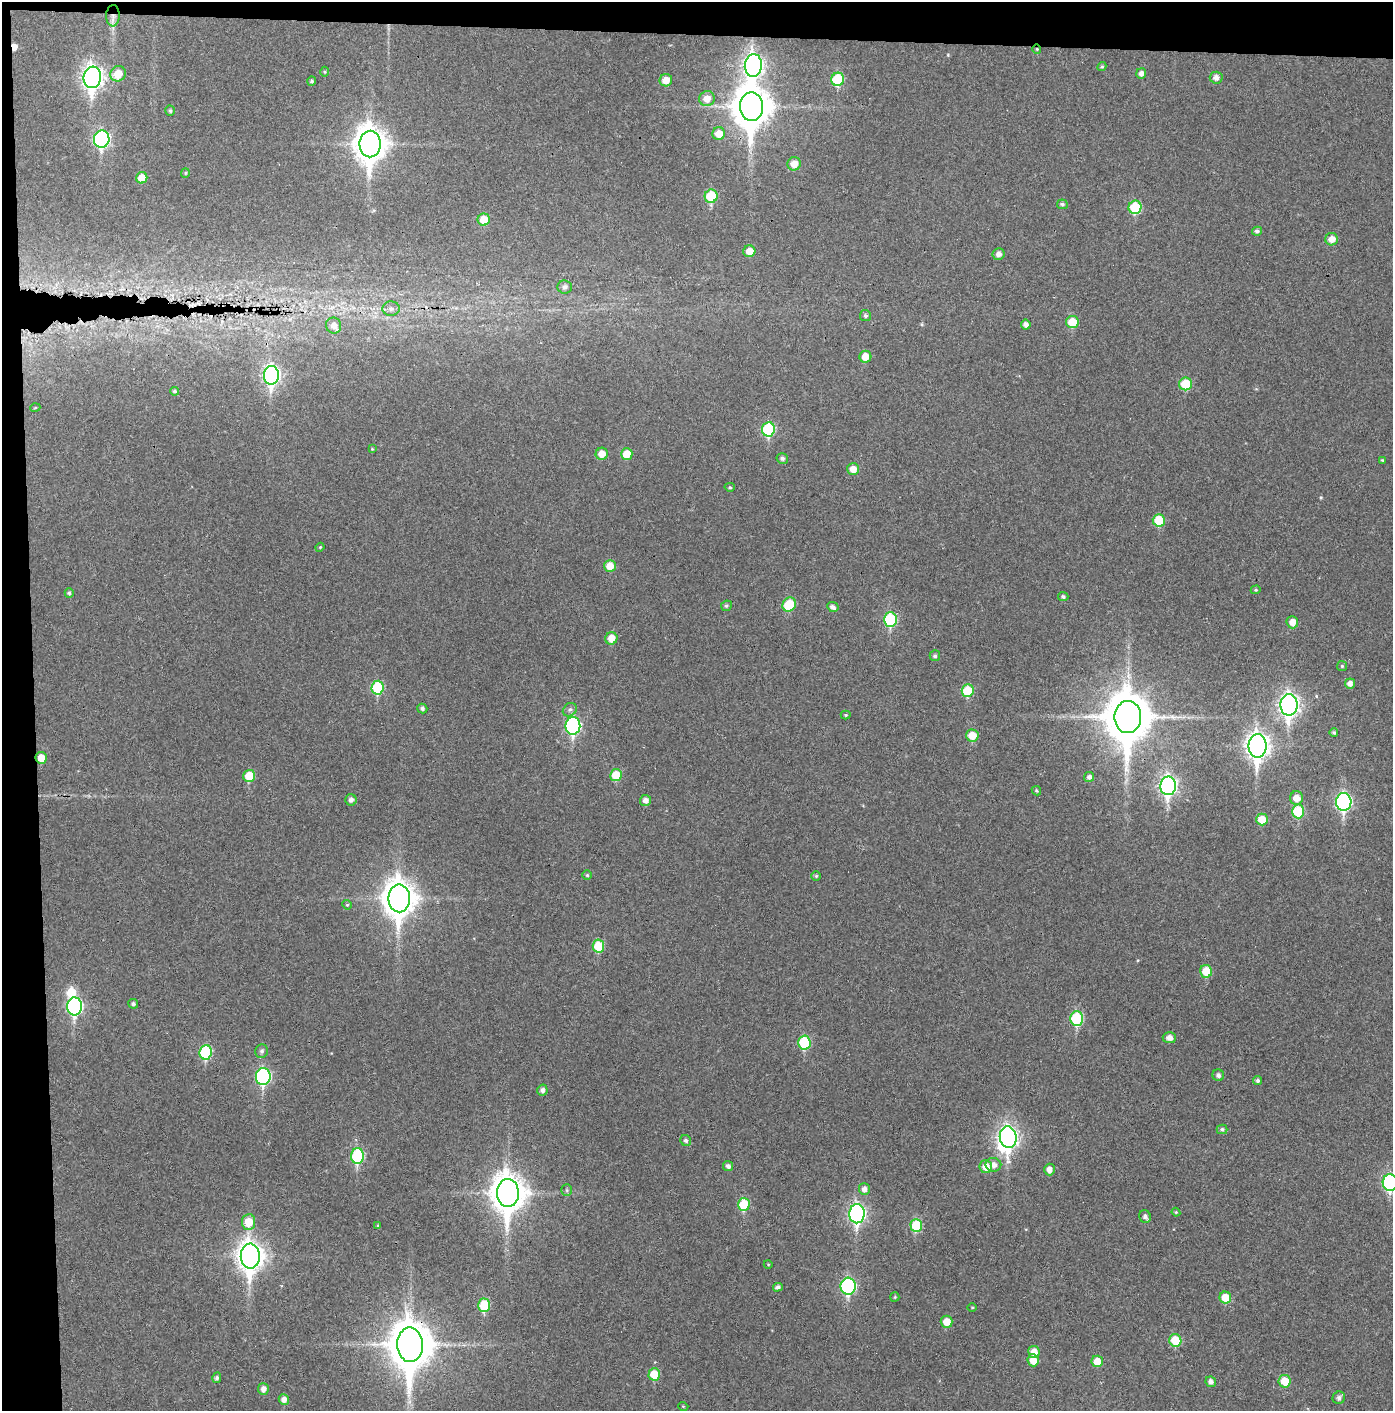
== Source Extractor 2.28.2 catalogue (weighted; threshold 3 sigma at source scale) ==
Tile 1 of 3 x 3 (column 1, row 1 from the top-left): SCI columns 75-1465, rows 2821-4229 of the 4319 x 4236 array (HDU 1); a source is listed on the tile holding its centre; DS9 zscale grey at full resolution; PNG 1395 x 1413 px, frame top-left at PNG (2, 2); each listed source drawn as its Kron ellipse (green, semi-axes under 4 px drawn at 4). Shown black and unused: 5% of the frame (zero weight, under 3 of 4 exposures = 6% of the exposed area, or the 3 px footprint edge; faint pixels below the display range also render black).
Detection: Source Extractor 2.28.2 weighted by HDU 2 'WHT'; one run over the whole footprint, this tile lists its part. Background 0.0357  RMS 0.0051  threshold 0.023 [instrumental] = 3 sigma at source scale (4.5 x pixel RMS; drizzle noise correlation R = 1.50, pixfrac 1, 0.05/0.05 arcsec/px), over >= 5 px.
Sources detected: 148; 2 inside a brighter object's white glare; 1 cosmic-ray / hot-pixel residue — neither listed nor drawn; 1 inside a brighter listed object's ellipse — not listed separately; the other 144 listed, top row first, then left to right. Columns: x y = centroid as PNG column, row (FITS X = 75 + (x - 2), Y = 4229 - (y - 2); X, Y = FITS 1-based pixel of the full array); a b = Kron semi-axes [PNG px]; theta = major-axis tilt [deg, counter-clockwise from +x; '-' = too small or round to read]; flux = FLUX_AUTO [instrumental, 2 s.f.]
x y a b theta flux
113 16 10 6 86 3.1
1037 49 4 4 - 0.56
753 65 11 8 85 230
1102 67 5 4 - 0.71
324 72 5 3 - 0.54
1141 73 5 5 - 2.4
118 74 8 7 - 9.8
92 77 11 8 84 290
1216 78 6 6 - 2.7
838 79 7 6 - 27
666 80 6 6 - 5.7
312 81 5 4 - 0.97
707 99 8 7 - 5.3
751 107 14 11 89 1300
170 111 5 4 - 0.93
719 134 6 6 - 6.9
102 139 9 7 75 91
370 144 13 10 89 810
794 164 7 6 - 5.6
185 173 5 4 - 0.6
142 178 6 5 - 8.3
711 196 6 6 - 22
1062 204 5 5 - 1.2
1135 207 7 6 - 24
484 220 6 6 - 9.3
1257 231 5 4 - 1.3
1332 239 6 6 - 5.6
749 251 6 6 - 5.9
999 254 6 6 - 2.6
565 287 7 6 - 2.2
391 309 8 7 - 2.3
865 316 5 5 - 1.1
1072 322 6 6 - 12
1026 324 5 5 - 2.2
334 325 8 7 - 3.4
865 357 6 6 - 7.9
271 375 9 7 87 150
1186 384 6 6 - 16
175 391 4 4 - 0.94
35 408 5 3 - 0.42
768 429 7 6 - 38
372 449 4 4 - 0.42
602 454 6 6 - 5.6
627 454 6 6 - 9.4
782 458 6 5 - 1.4
1382 460 4 4 - 0.44
853 469 6 6 - 4.9
730 487 5 4 - 0.75
1159 520 6 6 - 15
320 547 4 4 - 0.57
610 566 6 6 - 6.9
1256 590 5 4 - 0.65
69 593 5 4 - 1
1063 597 5 4 - 1.1
789 604 7 6 - 18
726 606 5 5 - 0.92
833 607 6 5 - 1.9
890 620 7 6 - 35
1292 622 6 6 - 4.4
611 638 6 6 - 6.4
935 656 5 5 - 1.2
1342 666 5 5 - 0.66
1350 683 5 5 - 2.7
378 688 7 6 - 29
968 691 6 6 - 19
1289 705 10 8 89 240
422 708 5 4 - 1.2
570 710 7 6 - 1.4
846 715 5 4 - 0.68
1128 717 16 13 90 2300
573 726 9 7 88 83
1334 733 4 4 - 0.91
972 736 6 6 - 8.9
1257 746 11 9 -89 370
41 758 6 5 - 6
616 775 6 6 - 12
249 776 6 5 - 14
1089 777 5 5 - 1.7
1168 786 9 7 88 180
1036 791 5 4 - 0.68
1296 798 7 6 - 6.1
351 800 6 5 - 1.9
645 800 5 5 - 2.6
1344 802 9 7 87 110
1298 811 7 6 - 24
1262 819 6 6 - 10
587 875 4 4 - 0.65
816 876 4 4 - 0.76
399 898 14 10 -89 850
347 905 5 4 - 0.67
598 946 6 6 - 17
1206 971 6 6 - 10
133 1004 5 4 - 1.3
75 1006 9 7 88 88
1077 1018 7 6 - 37
1169 1038 7 5 -1 3.2
804 1042 7 6 - 27
262 1051 7 6 - 1.3
206 1052 7 6 - 38
1218 1075 6 5 - 1.6
263 1076 8 7 - 74
1258 1081 4 4 - 1.1
542 1090 5 5 - 1.7
1222 1129 5 5 - 1.1
1008 1137 11 8 -84 210
686 1140 6 5 - 1.4
357 1156 8 6 89 43
993 1165 8 7 - 3.1
728 1166 5 5 - 1.7
986 1167 6 6 - 6
1049 1169 6 5 - 3.1
1390 1182 8 7 - 70
864 1189 6 5 - 2.7
567 1190 6 5 - 0.83
508 1193 14 11 -88 990
744 1204 6 6 - 20
1176 1212 4 4 - 0.53
857 1214 9 7 88 140
1145 1216 6 6 - 1.6
248 1222 8 6 84 9.7
378 1226 4 4 - 0.62
916 1226 6 5 - 22
250 1256 12 9 -88 490
768 1264 4 3 - 0.39
848 1286 8 7 - 72
778 1287 5 4 - 1.6
895 1297 5 4 - 0.55
1225 1298 6 6 - 9.4
484 1305 7 6 - 18
972 1307 5 3 - 0.47
947 1322 6 6 - 6.7
1175 1340 6 6 - 15
410 1345 17 12 -88 1800
1034 1352 6 6 - 5.3
1033 1360 6 5 - 6.4
1097 1361 6 5 - 7.1
654 1374 6 5 - 12
217 1378 5 4 - 1.4
1285 1381 6 6 - 10
1211 1382 5 5 - 2.3
263 1389 6 5 - 2.7
1339 1398 6 6 - 1.8
284 1399 5 5 - 3.1
683 1406 5 3 - 0.43
Overlapping masked pixels (flux is a lower limit): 6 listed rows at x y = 113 16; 1037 49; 751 107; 1128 717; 41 758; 410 1345
Isophote crosses this tile's border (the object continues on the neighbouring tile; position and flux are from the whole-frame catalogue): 1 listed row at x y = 1390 1182